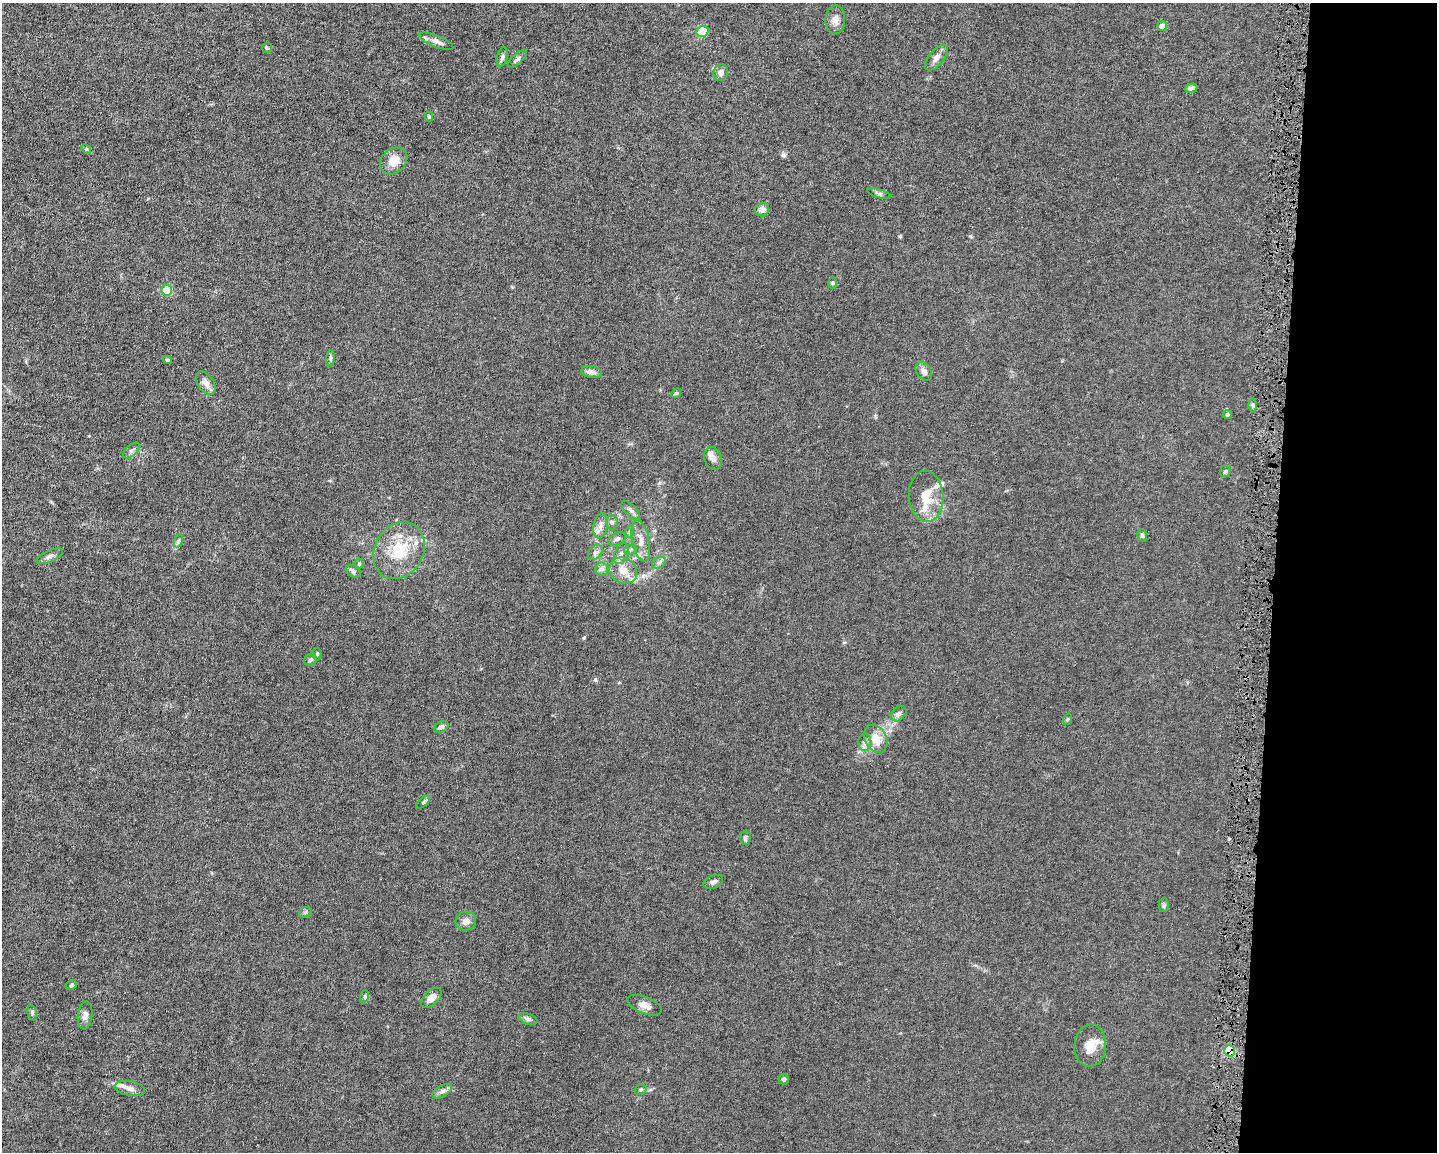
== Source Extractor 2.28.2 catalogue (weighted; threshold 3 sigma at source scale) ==
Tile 9 of 3 x 4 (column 3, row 3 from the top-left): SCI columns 3087-4521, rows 1151-2300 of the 4629 x 4599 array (HDU 1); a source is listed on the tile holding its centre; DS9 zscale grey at full resolution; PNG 1439 x 1154 px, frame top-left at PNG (2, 3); each listed source drawn as its Kron ellipse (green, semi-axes under 4 px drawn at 4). Shown black and unused: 11% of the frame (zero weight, under 4 of 8 exposures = <1% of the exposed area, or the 3 px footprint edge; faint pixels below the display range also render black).
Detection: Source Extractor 2.28.2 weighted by HDU 2 'WHT'; one run over the whole footprint, this tile lists its part. Background 0.0149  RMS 0.0024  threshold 0.00965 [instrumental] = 3 sigma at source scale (4.09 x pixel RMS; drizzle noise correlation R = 1.36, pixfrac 0.8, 0.05/0.05 arcsec/px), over >= 5 px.
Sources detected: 78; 5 inside a brighter listed object's ellipse — not listed separately; the other 73 listed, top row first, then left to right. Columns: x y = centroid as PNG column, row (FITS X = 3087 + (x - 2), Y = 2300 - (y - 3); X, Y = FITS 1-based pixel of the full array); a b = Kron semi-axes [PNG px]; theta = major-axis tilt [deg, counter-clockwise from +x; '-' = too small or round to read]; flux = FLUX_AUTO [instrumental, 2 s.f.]
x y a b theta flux
835 20 14 10 87 1.4
1162 26 5 5 - 1.3
702 32 6 5 - 9.7
436 41 18 5 -22 1.2
267 48 5 5 - 0.28
502 57 10 5 76 0.51
936 58 15 7 50 1.2
517 59 12 5 42 0.54
721 72 8 7 - 1
1191 88 6 4 16 0.59
429 117 5 4 - 0.26
86 149 5 4 - 0.24
394 161 15 12 43 2.8
879 193 12 4 -16 0.44
762 210 7 6 - 1.2
832 283 6 4 89 0.29
167 290 5 5 - 7.9
330 358 8 4 82 0.38
167 360 4 4 - 0.27
924 371 10 7 -57 0.98
592 372 11 6 -10 1.2
206 383 13 8 -56 1.4
676 393 5 4 - 0.27
1253 405 6 4 -90 0.4
1227 415 4 4 - 0.39
131 450 10 5 42 0.64
713 458 12 8 -69 0.99
1225 471 5 5 - 0.41
926 496 25 17 -86 4.9
631 510 12 5 -45 0.68
612 522 7 6 - 0.49
600 526 12 7 82 1.2
630 532 6 4 88 0.31
1142 535 6 5 - 0.38
617 539 9 5 24 0.57
178 541 7 4 71 0.36
641 541 21 8 -79 2.2
399 550 30 24 61 8.6
630 550 6 4 19 0.37
595 552 9 6 49 0.66
621 554 11 6 67 0.89
50 556 14 5 24 0.77
659 563 7 5 30 0.58
359 564 5 4 - 0.3
602 569 6 6 - 0.56
353 571 8 5 -30 0.55
623 571 15 12 -34 2.6
317 654 6 4 88 0.38
310 660 6 5 - 0.43
898 714 9 6 45 0.66
1068 719 6 3 70 0.27
441 727 8 5 22 0.6
876 739 14 11 -62 3.2
865 743 8 6 88 0.81
423 802 8 4 43 0.38
745 838 7 5 -88 0.49
713 882 10 6 22 0.75
1164 905 7 5 88 0.43
305 912 7 4 31 0.33
466 921 10 9 - 1.1
71 985 6 4 29 0.31
365 996 6 4 72 0.26
431 998 12 7 43 1.8
644 1005 18 8 -21 1.6
32 1013 8 5 -76 0.37
85 1015 14 7 83 1
528 1019 10 5 -18 0.54
1090 1046 21 16 85 3.1
1229 1051 5 5 - 13
784 1079 5 5 - 0.48
130 1088 15 7 -10 1.4
641 1090 6 5 - 0.32
442 1091 11 5 30 0.79
Overlapping masked pixels (flux is a lower limit): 1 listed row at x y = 1229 1051